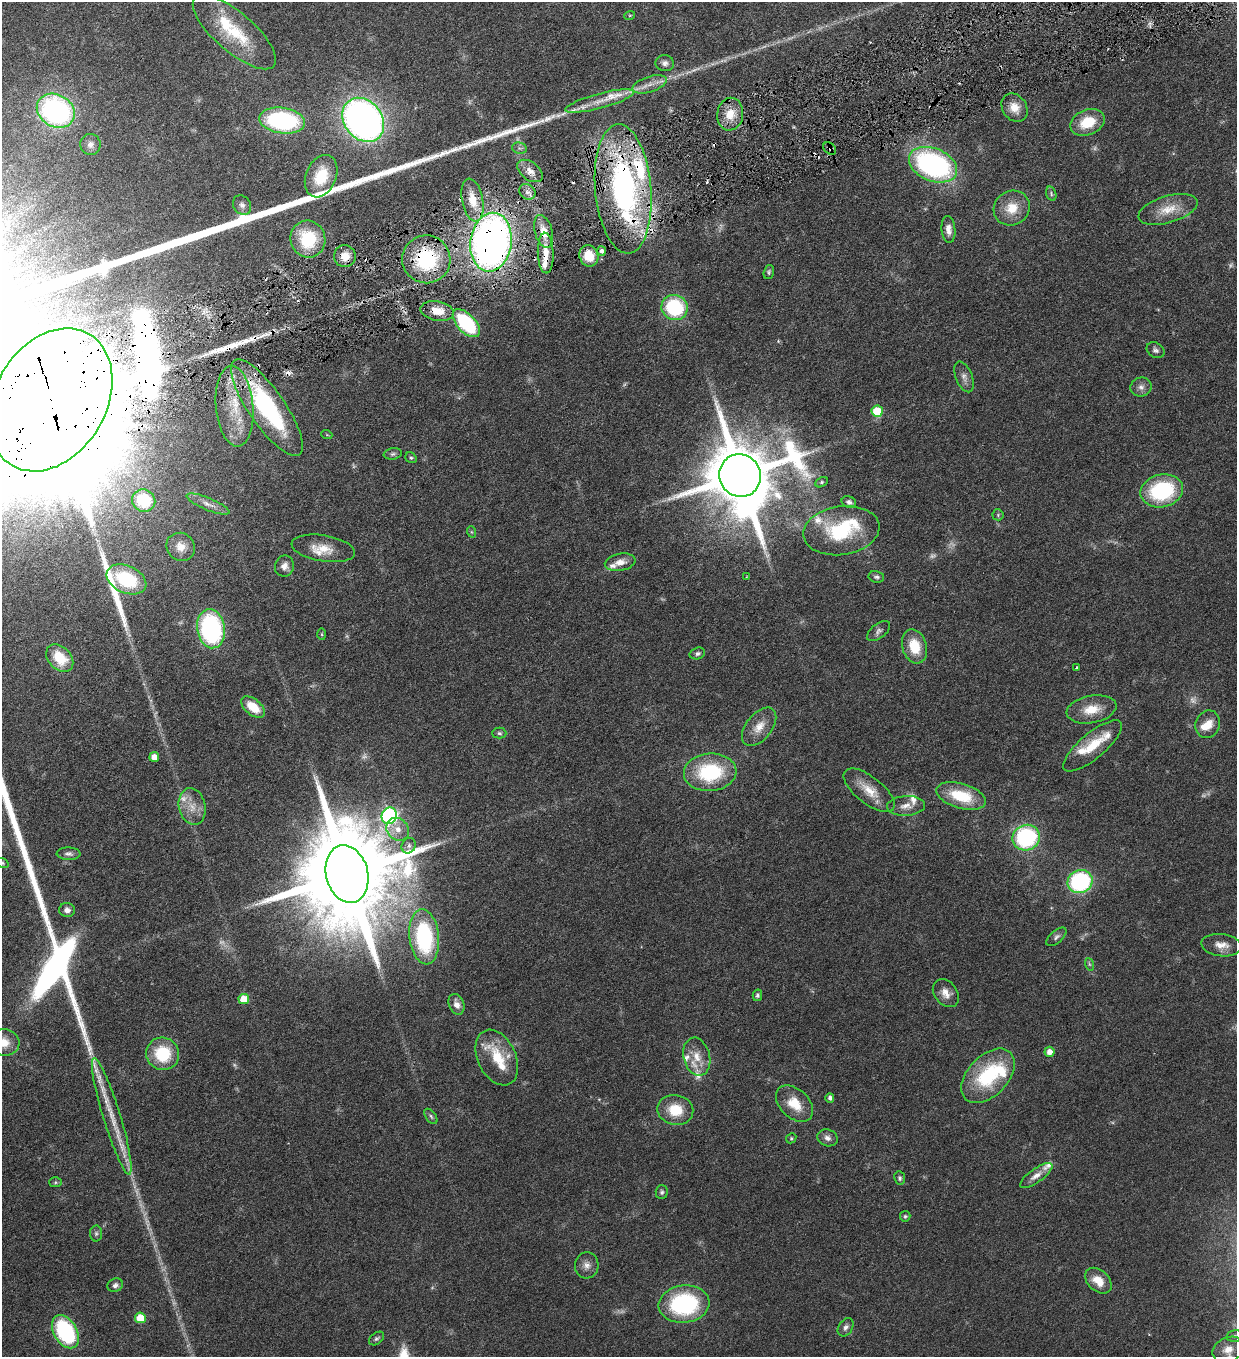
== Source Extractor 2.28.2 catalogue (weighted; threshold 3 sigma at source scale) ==
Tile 10 of 4 x 4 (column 2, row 3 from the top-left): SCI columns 1516-2750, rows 1357-2711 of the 5372 x 5421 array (HDU 1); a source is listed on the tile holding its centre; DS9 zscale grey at full resolution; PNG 1239 x 1359 px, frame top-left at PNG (2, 2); each listed source drawn as its Kron ellipse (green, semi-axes under 4 px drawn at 4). Shown black and unused: <1% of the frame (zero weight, under 3 of 6 exposures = <1% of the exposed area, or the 3 px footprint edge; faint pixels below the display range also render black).
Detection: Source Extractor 2.28.2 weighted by HDU 2 'WHT'; one run over the whole footprint, this tile lists its part. Background 0.0454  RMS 0.0039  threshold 0.0159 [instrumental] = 3 sigma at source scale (4.09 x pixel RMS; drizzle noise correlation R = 1.36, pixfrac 0.8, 0.05/0.05 arcsec/px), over >= 5 px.
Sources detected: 178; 18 too faint to see at this stretch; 1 inside a brighter object's white glare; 8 cosmic-ray / hot-pixel residue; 2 long thin detections or spike segments (spike, bleed or trail) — neither listed nor drawn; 21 inside a brighter listed object's ellipse — not listed separately; the other 128 listed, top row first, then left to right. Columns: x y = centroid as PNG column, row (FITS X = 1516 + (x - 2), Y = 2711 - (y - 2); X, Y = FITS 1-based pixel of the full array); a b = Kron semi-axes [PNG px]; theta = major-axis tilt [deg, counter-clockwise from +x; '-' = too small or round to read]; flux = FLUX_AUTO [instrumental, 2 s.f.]
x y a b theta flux
630 15 5 3 - 0.39
234 32 52 19 -41 18
665 63 9 8 - 1.4
650 84 18 7 18 3.3
599 101 35 7 15 6.4
1014 108 15 12 -55 4.6
56 111 20 16 -30 71
730 114 16 13 81 6.3
363 120 24 18 -52 180
282 121 23 13 -8 52
1087 122 18 12 23 9.8
90 144 10 10 - 2.2
519 148 7 5 -11 0.81
830 148 7 5 -43 1.1
933 165 25 16 -22 80
530 171 15 9 -37 3.1
321 176 22 15 68 10
623 189 65 28 -85 93
527 192 9 7 -34 1.6
1051 194 7 5 -72 0.67
472 200 22 10 -79 6.9
242 205 10 8 -53 1.5
1012 208 18 17 - 7.7
1168 209 30 13 16 7.3
948 229 13 7 -85 2.3
544 231 17 9 -75 5.5
308 239 18 17 - 17
491 242 29 20 82 240
602 251 5 4 - 1.3
546 253 20 8 -88 5.8
345 256 11 11 - 4.1
589 256 11 9 -70 7.8
426 259 24 24 - 32
769 272 7 5 72 0.66
674 307 13 12 - 29
437 311 17 9 -11 5.2
466 323 17 9 -47 31
1155 350 9 7 -34 1.2
964 377 16 8 -69 2.1
1141 387 10 9 - 1.9
51 400 76 55 59 38000
234 406 40 19 -85 15
267 408 57 18 -56 47
877 411 5 5 - 14
327 435 5 3 - 0.31
393 454 9 5 8 0.9
411 458 6 5 - 0.52
740 475 21 20 - 4100
821 482 7 4 28 0.66
1162 491 21 16 13 32
144 501 12 11 - 19
849 502 7 5 -23 0.93
208 504 23 6 -22 2.5
998 515 6 5 - 0.57
841 531 38 24 8 27
472 532 6 3 -70 0.39
181 547 15 13 -37 4.2
323 548 32 13 -9 7.3
620 562 15 8 10 3.5
284 566 10 9 - 2.2
746 577 3 2 - 0.22
876 577 8 6 -11 0.9
126 579 21 13 -25 21
211 629 19 14 -81 56
879 631 13 7 37 1.4
322 634 6 4 -88 0.43
914 646 17 12 -73 9.4
697 653 8 5 16 0.96
60 658 16 11 -47 11
1077 668 3 3 - 0.65
253 707 14 8 -40 8.4
1091 709 25 13 11 7.4
1208 724 14 12 70 4.6
759 727 22 13 52 5.2
499 733 7 5 0 0.73
1093 746 37 12 40 11
154 757 5 5 - 3.3
710 772 26 19 5 27
869 790 31 13 -38 7.1
961 796 25 12 -16 15
192 806 18 13 -77 5.3
906 806 19 10 4 3.4
389 816 8 7 - 86
398 829 12 10 -45 3.6
1026 838 14 12 23 41
409 846 8 6 58 1.1
69 854 12 6 -2 1.3
2 863 6 4 -18 0.53
347 874 29 21 -76 11000
1080 882 13 11 23 45
67 910 8 7 - 1.6
424 937 28 15 -84 41
1056 937 12 6 42 1.3
1221 945 20 11 -7 3.8
1089 964 6 4 -71 0.58
946 993 15 11 -52 3.3
757 995 6 4 76 0.65
244 999 5 5 - 7.6
456 1004 10 7 -69 2.7
3 1042 16 13 -4 5.2
1049 1052 5 5 - 2.8
163 1054 16 16 - 16
697 1057 19 13 -75 5.3
497 1058 29 19 -65 13
988 1076 32 20 46 27
830 1098 4 4 - 1.3
794 1104 21 14 -43 7.9
675 1110 18 15 -10 9.1
112 1116 61 9 -73 12
431 1116 9 5 -53 0.74
791 1138 5 4 - 0.51
827 1138 10 8 -20 1.8
1036 1176 19 7 35 2.8
900 1178 7 5 -81 0.73
55 1182 6 5 - 0.55
662 1192 7 6 - 0.79
905 1216 5 5 - 0.56
96 1233 8 6 89 0.92
587 1265 13 12 - 2.4
1098 1281 15 10 -42 5.6
115 1285 8 6 26 1.3
684 1304 25 18 7 40
140 1318 5 5 - 9.3
846 1327 10 7 57 1.3
65 1332 18 11 -60 38
1234 1336 8 5 14 0.8
377 1338 8 5 37 0.81
1228 1349 16 12 23 4.2
Overlapping masked pixels (flux is a lower limit): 10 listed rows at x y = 830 148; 623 189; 544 231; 491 242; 546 253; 345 256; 426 259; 437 311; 51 400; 267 408
Isophote crosses this tile's border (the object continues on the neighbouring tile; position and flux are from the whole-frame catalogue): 3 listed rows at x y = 51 400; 2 863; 3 1042